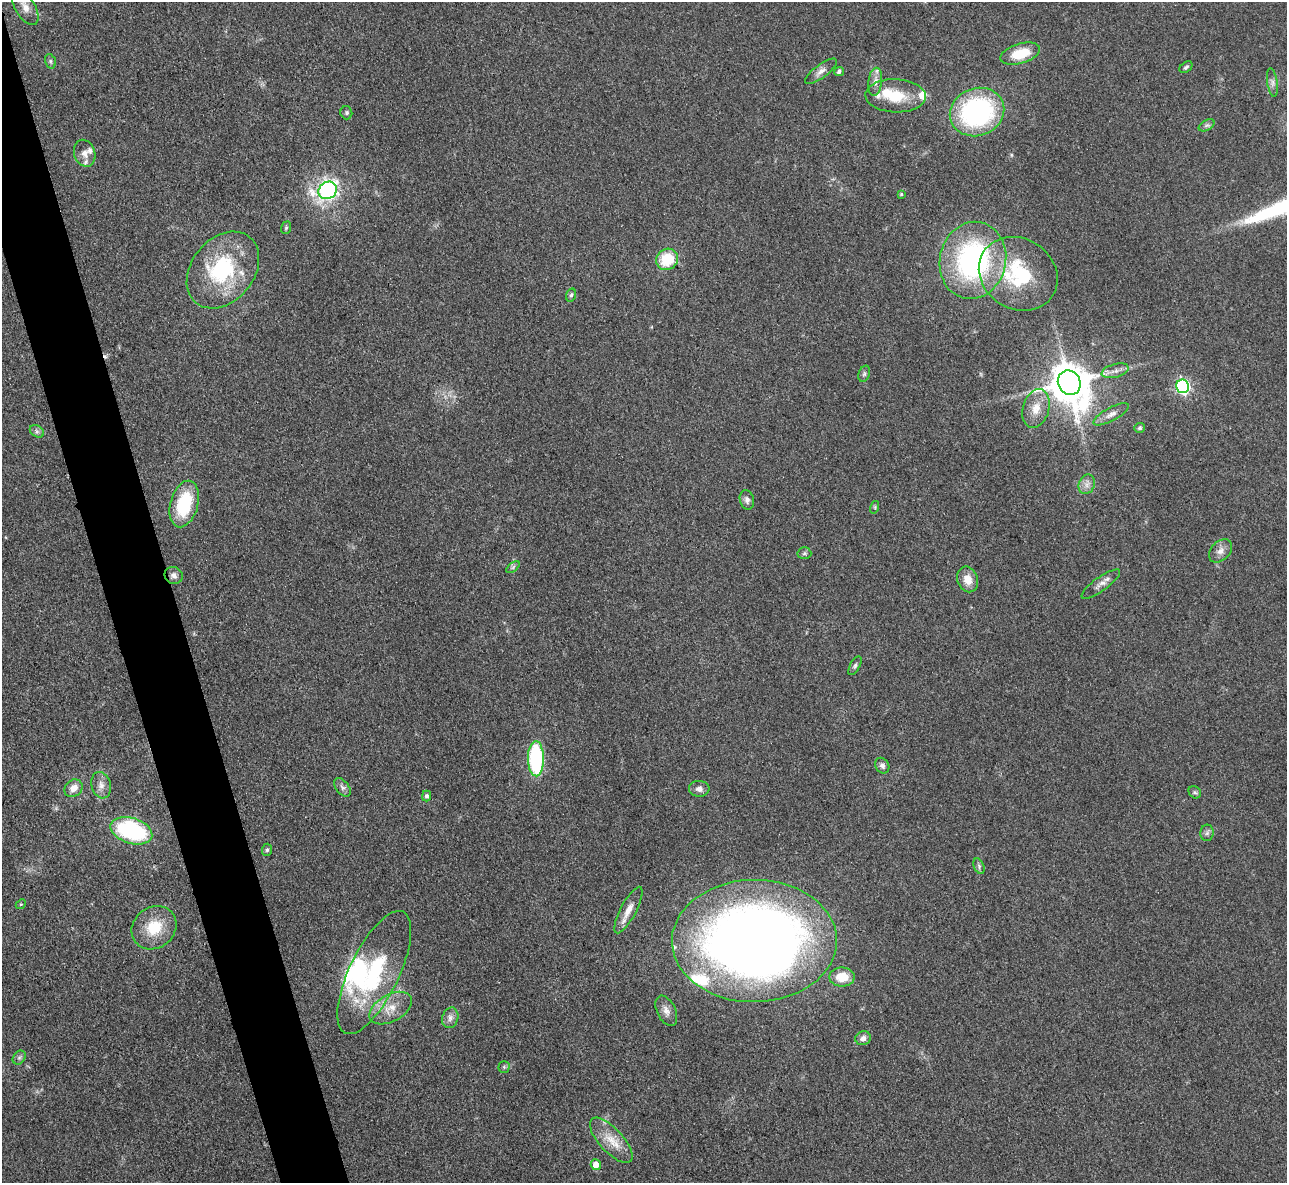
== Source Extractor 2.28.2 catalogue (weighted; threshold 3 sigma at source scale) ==
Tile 11 of 4 x 4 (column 3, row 3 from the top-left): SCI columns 2582-3866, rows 1451-2631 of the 5162 x 5140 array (HDU 1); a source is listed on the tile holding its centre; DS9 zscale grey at full resolution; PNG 1289 x 1185 px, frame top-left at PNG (2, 2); each listed source drawn as its Kron ellipse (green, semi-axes under 4 px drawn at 4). Shown black and unused: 5% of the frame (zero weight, under 3 of 4 exposures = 2% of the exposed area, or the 3 px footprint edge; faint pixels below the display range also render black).
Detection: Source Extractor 2.28.2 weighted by HDU 2 'WHT'; one run over the whole footprint, this tile lists its part. Background 0.0792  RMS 0.0058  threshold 0.0262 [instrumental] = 3 sigma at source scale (4.5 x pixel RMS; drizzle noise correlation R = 1.50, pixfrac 1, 0.05/0.05 arcsec/px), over >= 5 px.
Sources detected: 77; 3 inside a brighter object's white glare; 1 cosmic-ray / hot-pixel residue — neither listed nor drawn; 7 inside a brighter listed object's ellipse — not listed separately; the other 66 listed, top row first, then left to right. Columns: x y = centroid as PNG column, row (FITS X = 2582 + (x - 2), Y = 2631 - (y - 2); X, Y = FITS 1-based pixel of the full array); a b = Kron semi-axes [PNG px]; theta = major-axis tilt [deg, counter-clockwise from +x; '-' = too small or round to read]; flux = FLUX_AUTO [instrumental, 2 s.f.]
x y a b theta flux
25 7 20 10 -59 6
1020 54 20 10 17 17
50 61 7 5 -73 1.1
1186 67 7 5 37 1.2
821 71 19 6 37 3.4
839 71 5 4 - 1.4
875 82 14 7 83 3.8
1272 82 14 5 -81 2.4
896 96 30 16 -2 18
977 112 28 23 22 100
346 113 7 6 - 1.2
1207 125 9 5 30 1.7
85 153 13 10 -73 4.4
328 190 9 8 - 160
901 194 4 4 - 0.82
286 228 6 5 - 0.92
667 259 11 10 - 20
973 260 39 33 77 120
223 270 42 31 50 50
1018 274 41 35 -32 48
571 295 7 5 73 1.2
1115 371 14 6 15 3.6
864 374 8 5 72 1.3
1069 383 12 11 - 1900
1182 386 6 6 - 120
1036 409 20 13 74 9.4
1111 414 20 6 28 4.1
1140 428 5 5 - 1.2
37 431 7 5 -31 1.5
1087 484 10 8 68 3.4
747 500 10 7 -76 2.5
184 504 24 14 75 33
875 507 6 4 73 0.77
1220 551 13 9 44 3.9
804 553 7 6 - 1.2
513 567 8 4 37 1.2
174 575 9 8 - 2.6
968 579 13 10 -68 7.2
1101 584 23 7 36 3.9
855 666 10 5 61 1.4
536 759 18 8 -89 66
882 766 8 6 -55 2.1
101 785 13 9 -75 4.3
342 787 10 6 -51 2.2
73 788 10 8 39 5.6
699 789 10 8 -3 3.4
1195 792 7 5 -42 1.2
426 796 5 4 - 1.2
131 831 21 12 -17 69
1207 833 8 6 87 1.8
267 850 6 5 - 1
979 866 8 5 -67 1.4
21 904 5 4 - 0.65
628 910 26 8 62 6.7
154 928 23 20 38 19
754 941 82 61 1 710
374 973 67 24 64 63
842 977 12 9 0 12
391 1008 23 13 29 11
666 1011 16 9 -64 4.2
450 1018 10 8 74 3.1
863 1038 8 6 22 2.9
19 1058 7 6 - 1.4
504 1067 5 5 - 1
611 1140 28 11 -47 12
596 1165 5 5 - 6.5